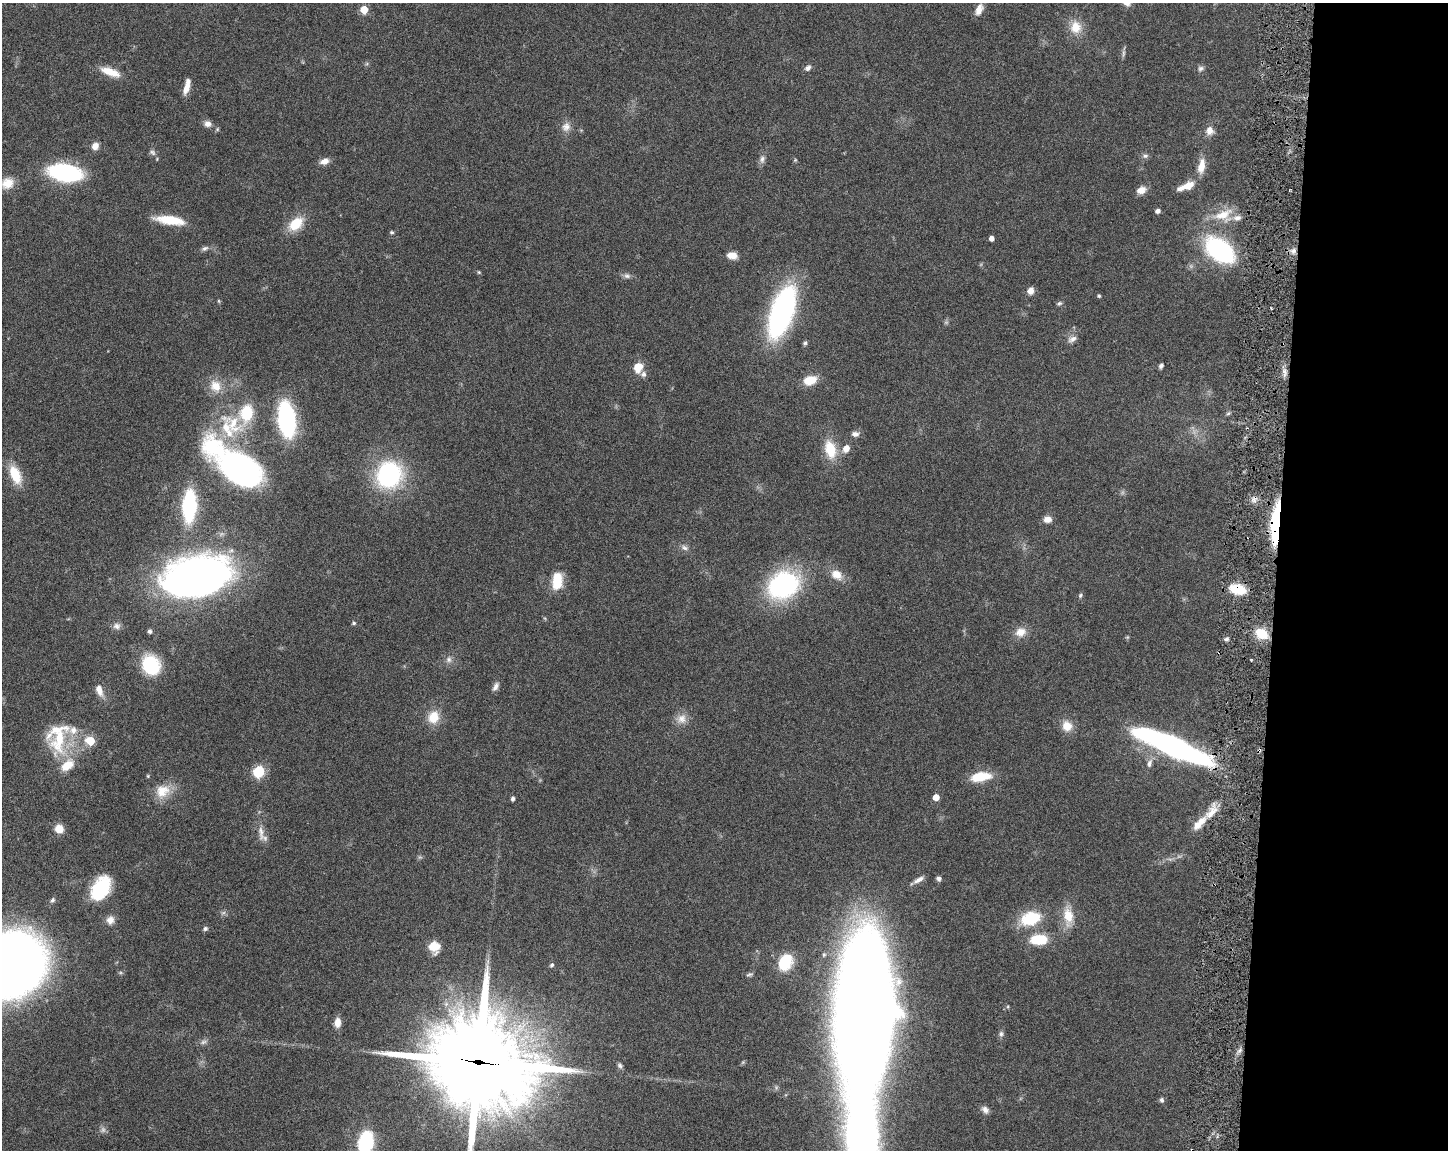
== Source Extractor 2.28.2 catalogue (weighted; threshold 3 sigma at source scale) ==
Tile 9 of 3 x 4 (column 3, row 3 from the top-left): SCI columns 3114-4559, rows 1150-2297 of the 4668 x 4598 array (HDU 1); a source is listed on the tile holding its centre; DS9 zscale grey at full resolution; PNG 1450 x 1152 px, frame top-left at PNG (2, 3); no overlay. Shown black and unused: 12% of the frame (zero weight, under 3 of 6 exposures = <1% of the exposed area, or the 3 px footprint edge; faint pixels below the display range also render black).
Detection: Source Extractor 2.28.2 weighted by HDU 2 'WHT'; one run over the whole footprint, this tile lists its part. Background 0.105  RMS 0.0046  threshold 0.0189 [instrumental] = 3 sigma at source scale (4.09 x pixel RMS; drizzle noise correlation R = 1.36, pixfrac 0.8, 0.05/0.05 arcsec/px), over >= 5 px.
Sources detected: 134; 4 too faint to see at this stretch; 2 inside a brighter object's white glare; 1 cosmic-ray / hot-pixel residue — not listed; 12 inside a brighter listed object's ellipse — not listed separately; the other 115 listed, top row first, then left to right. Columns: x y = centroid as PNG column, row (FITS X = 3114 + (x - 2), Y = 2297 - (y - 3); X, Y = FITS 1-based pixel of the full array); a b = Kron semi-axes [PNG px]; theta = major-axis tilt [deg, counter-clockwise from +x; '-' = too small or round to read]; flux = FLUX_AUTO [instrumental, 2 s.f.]
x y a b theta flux
364 9 5 5 - 11
979 10 14 7 67 4.3
1075 27 17 15 87 7.2
1123 53 13 4 84 1.1
808 68 9 6 39 1.5
1201 68 8 7 - 1.3
110 72 25 9 -20 7.1
187 88 14 7 71 4.2
208 124 9 8 - 2.2
566 127 13 11 75 3.2
1209 130 11 9 -85 3.3
95 146 9 8 - 2.8
152 152 9 7 -34 1.3
1145 156 9 6 0 1.2
762 159 10 7 79 1.8
795 160 5 5 - 0.49
324 161 10 7 18 3.1
1201 166 19 9 79 5.6
65 173 25 13 -11 64
7 183 15 13 25 5.9
1188 186 14 10 29 4.7
1141 190 10 7 18 4.2
1157 211 5 4 - 1.5
1223 215 29 17 14 11
170 220 31 9 -8 13
296 224 18 11 41 11
392 232 5 4 - 0.65
991 238 4 4 - 2.4
205 248 10 6 26 1.3
1220 250 28 17 -40 60
1293 251 8 6 63 1.9
732 255 11 8 -8 4.1
479 272 5 4 - 0.49
627 276 9 6 -19 1.4
1030 291 7 6 - 3.3
1099 296 4 4 - 0.7
219 301 6 4 -88 0.46
1059 303 7 5 26 0.84
782 312 45 18 71 120
1072 339 13 8 28 2.2
805 343 6 5 - 0.81
1161 366 6 4 56 1.1
638 367 11 9 64 6.4
1284 372 13 5 -86 2.2
810 380 14 9 19 8.2
216 386 17 15 -47 7.2
1228 413 7 5 30 0.72
287 419 23 11 -82 86
234 424 45 24 -44 25
855 434 9 6 -1 2
846 448 7 6 - 4.1
830 449 21 12 -76 13
238 466 48 19 -37 180
15 475 20 10 -67 12
389 475 25 23 73 57
189 506 21 9 88 60
1047 519 9 7 3 3.1
1276 523 25 6 85 63
684 548 10 6 -31 1.5
837 575 16 12 -34 5.4
197 576 47 27 12 320
557 581 18 10 86 11
783 585 24 20 29 82
1238 589 14 8 -13 15
1080 595 6 5 - 0.78
354 623 5 5 - 0.75
117 626 11 9 -10 2
150 631 4 4 - 1.4
1020 632 14 12 23 4.9
1262 633 15 10 -33 9.1
1227 639 5 4 - 1.2
449 659 9 8 - 1.9
151 665 19 16 -58 24
496 686 12 6 59 1.9
99 690 14 7 -71 3.9
433 717 13 11 65 8.7
681 719 15 13 35 4.2
1067 726 12 11 - 6
59 738 50 23 76 23
90 741 6 5 - 14
1173 746 63 13 -24 180
1259 750 5 4 - 0.91
1149 763 14 7 74 2.2
258 772 10 9 - 14
148 776 5 4 - 0.5
981 777 22 10 9 12
162 791 21 17 36 8.6
936 797 5 5 - 5.3
513 799 5 4 - 1
1211 813 21 7 41 5.6
59 829 8 7 - 5.9
261 833 24 7 -85 4.1
939 879 6 5 - 1.3
919 880 14 5 28 2.3
100 889 23 14 58 29
53 900 8 5 50 1
1068 916 25 13 -84 8.9
1030 918 25 16 17 18
110 920 11 10 - 2.9
205 929 6 5 - 1
1039 939 16 9 0 15
434 947 10 9 - 9.9
785 962 16 12 64 17
10 964 47 39 34 730
552 965 5 5 - 0.89
749 974 9 4 9 0.92
864 1010 123 51 90 910
337 1022 11 7 89 3.7
1001 1034 8 7 - 1.2
204 1042 10 6 18 1.4
479 1062 38 29 -13 7600
620 1065 8 6 -53 1
1162 1100 6 5 - 1.1
985 1110 10 8 -47 1.9
365 1143 16 10 79 44
Overlapping masked pixels (flux is a lower limit): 5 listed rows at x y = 1276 523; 1238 589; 1173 746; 1259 750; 479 1062
Isophote crosses this tile's border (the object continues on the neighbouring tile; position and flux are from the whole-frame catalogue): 5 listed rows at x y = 979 10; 10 964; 864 1010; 479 1062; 365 1143